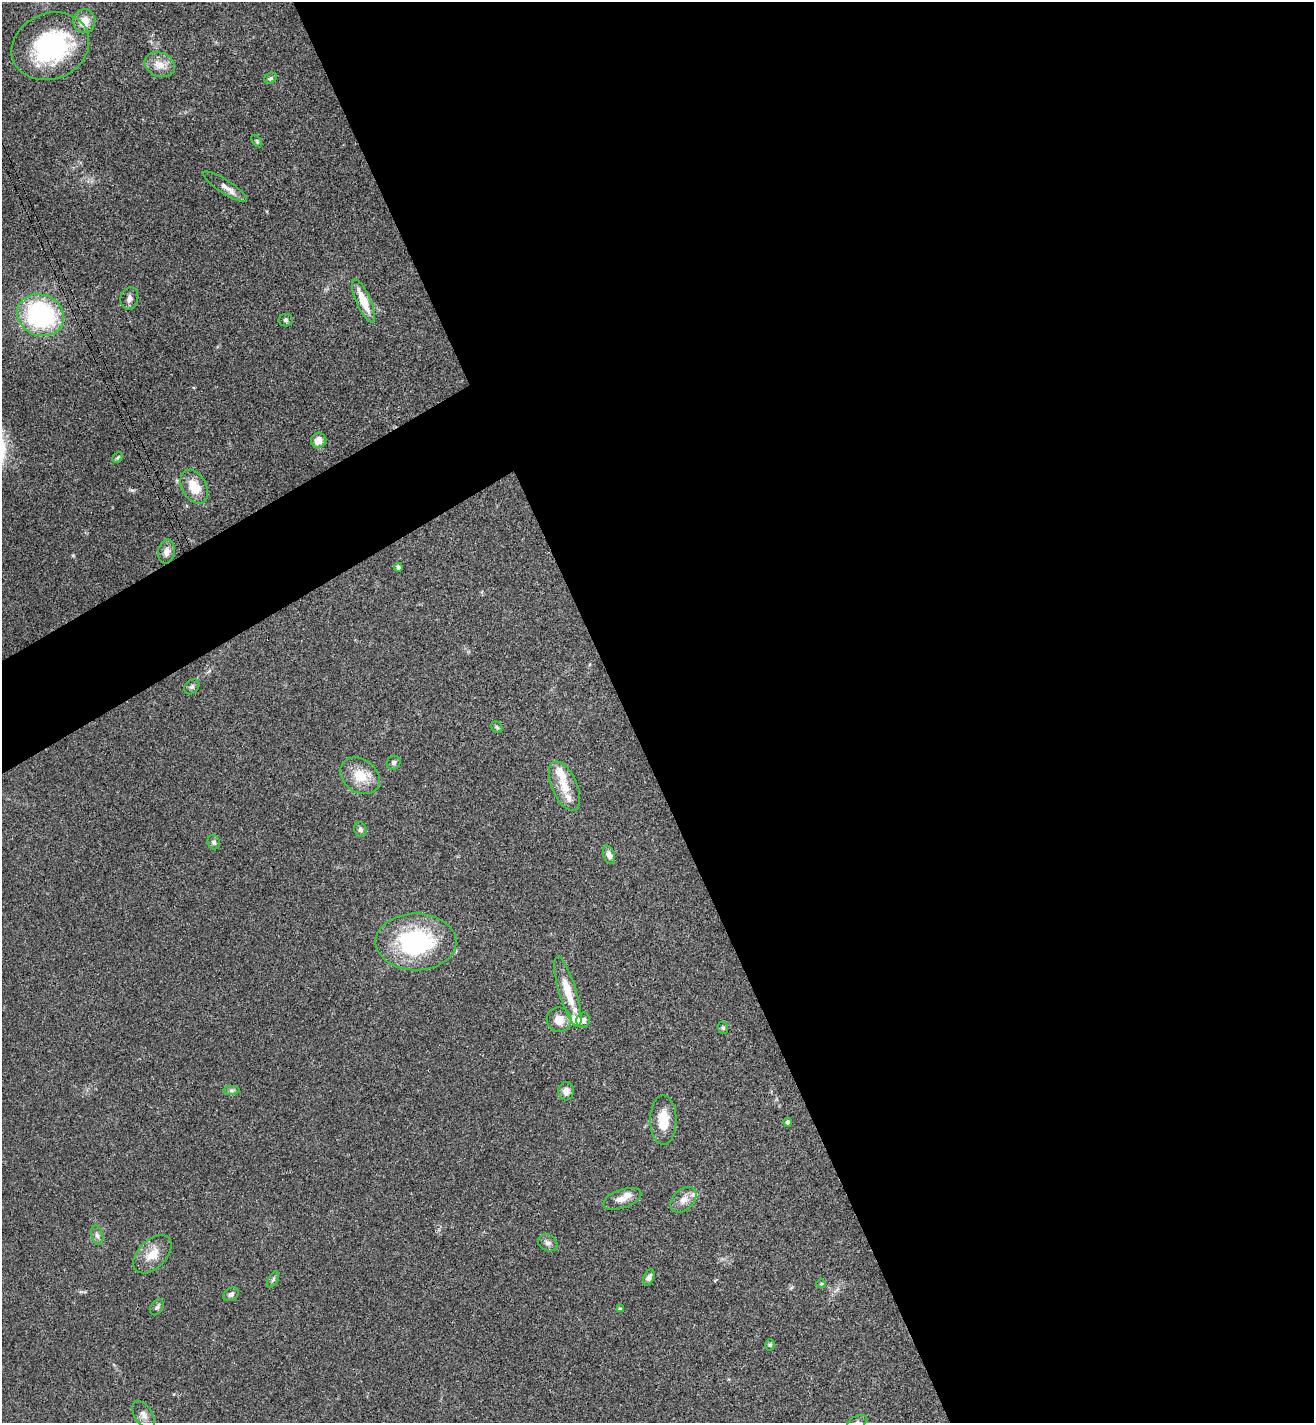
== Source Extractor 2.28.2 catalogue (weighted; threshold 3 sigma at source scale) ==
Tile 8 of 4 x 4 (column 4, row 2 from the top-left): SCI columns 4112-5423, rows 2879-4299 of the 5732 x 5755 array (HDU 1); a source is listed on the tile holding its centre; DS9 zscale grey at full resolution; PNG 1316 x 1425 px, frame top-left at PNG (2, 2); each listed source drawn as its Kron ellipse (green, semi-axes under 4 px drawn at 4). Shown black and unused: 56% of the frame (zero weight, under 3 of 4 exposures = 4% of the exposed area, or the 3 px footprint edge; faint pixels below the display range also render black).
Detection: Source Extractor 2.28.2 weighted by HDU 2 'WHT'; one run over the whole footprint, this tile lists its part. Background 0.0388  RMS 0.0047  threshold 0.021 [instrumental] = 3 sigma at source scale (4.5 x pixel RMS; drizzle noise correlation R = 1.50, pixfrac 1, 0.05/0.05 arcsec/px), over >= 5 px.
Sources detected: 53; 7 inside a brighter listed object's ellipse — not listed separately; the other 46 listed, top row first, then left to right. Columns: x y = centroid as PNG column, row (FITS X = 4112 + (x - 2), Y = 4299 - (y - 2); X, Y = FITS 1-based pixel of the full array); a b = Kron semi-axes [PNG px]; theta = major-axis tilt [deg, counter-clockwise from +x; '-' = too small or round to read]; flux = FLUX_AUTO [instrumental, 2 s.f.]
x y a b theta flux
84 21 12 11 - 5.8
50 46 40 32 23 57
160 65 16 12 -23 5.4
271 78 6 5 - 0.92
257 141 7 3 -54 0.6
225 187 26 6 -33 3.4
129 298 11 8 75 2
363 301 23 7 -66 10
40 315 24 20 -25 66
286 320 7 6 - 1
319 440 8 7 - 4.2
118 457 6 4 45 0.68
194 487 18 12 -61 10
166 552 12 8 82 3.4
398 567 4 4 - 1.6
192 687 8 6 43 1.2
497 727 6 5 - 0.7
394 763 7 6 - 1.1
360 776 21 16 -37 10
564 786 26 12 -66 8.3
360 829 7 6 - 1.2
214 842 7 6 - 1.6
609 855 9 5 -71 2.6
416 942 40 28 0 55
568 992 37 8 -73 11
559 1020 12 12 - 5.3
583 1020 8 6 78 1.8
723 1028 6 5 - 0.77
232 1090 8 4 0 0.92
566 1091 9 7 84 3.3
663 1120 24 13 -90 9.9
788 1122 4 4 - 1.3
622 1199 20 9 19 4.3
683 1200 15 10 44 4.1
97 1235 10 6 -74 1.6
548 1243 10 8 -27 1.9
152 1254 23 14 45 8
649 1278 9 5 67 1.6
273 1280 9 4 62 1
821 1283 5 3 - 0.47
231 1294 8 6 34 1.5
157 1307 9 5 58 1.1
620 1309 4 3 - 0.98
770 1345 6 5 - 0.79
143 1415 15 9 -57 3
857 1422 11 6 27 1.4
Isophote crosses this tile's border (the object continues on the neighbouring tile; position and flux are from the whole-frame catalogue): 1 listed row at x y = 857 1422